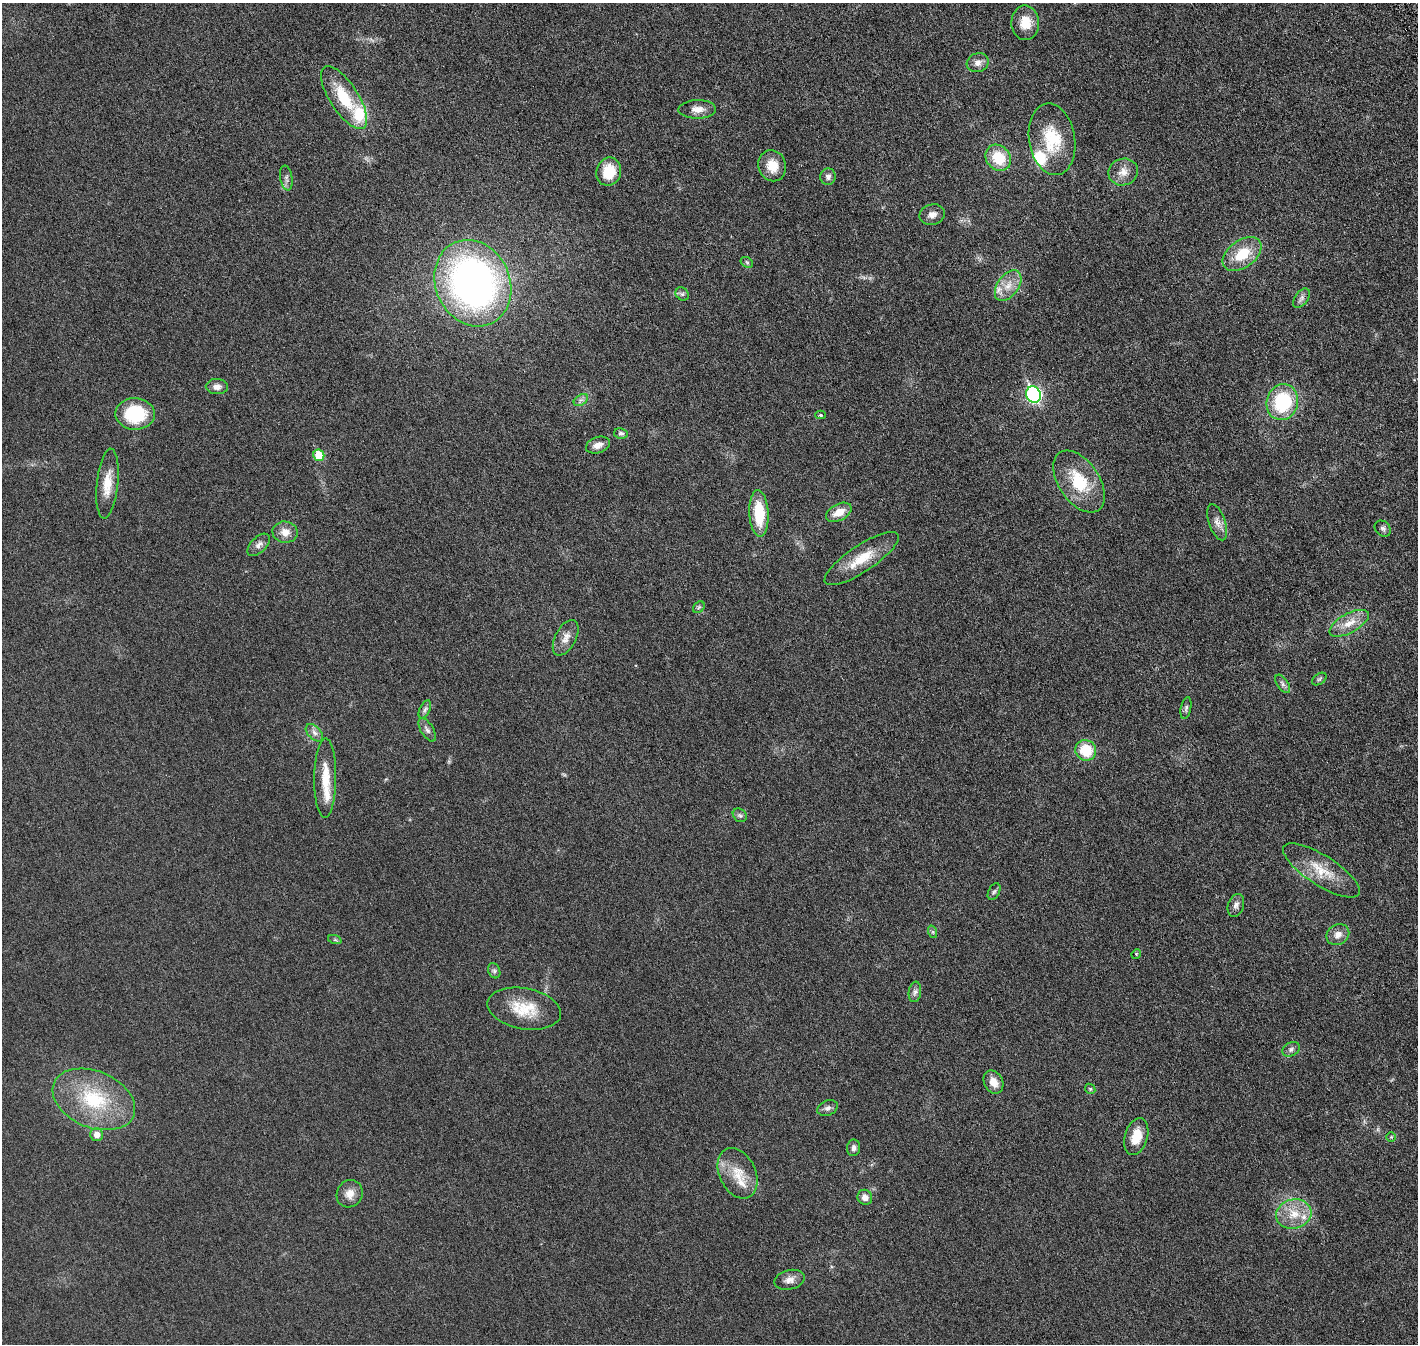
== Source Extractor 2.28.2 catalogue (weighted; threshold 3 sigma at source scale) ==
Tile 10 of 4 x 4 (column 2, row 3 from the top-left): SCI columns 1498-2913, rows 1526-2867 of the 5818 x 5839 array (HDU 1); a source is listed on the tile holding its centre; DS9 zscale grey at full resolution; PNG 1420 x 1346 px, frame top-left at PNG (2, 3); each listed source drawn as its Kron ellipse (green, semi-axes under 4 px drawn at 4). Shown black and unused: <1% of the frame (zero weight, under 3 of 6 exposures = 1% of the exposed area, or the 3 px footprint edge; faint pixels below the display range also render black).
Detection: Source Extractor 2.28.2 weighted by HDU 2 'WHT'; one run over the whole footprint, this tile lists its part. Background 0.0254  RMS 0.0043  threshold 0.0176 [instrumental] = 3 sigma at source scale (4.09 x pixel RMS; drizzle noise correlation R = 1.36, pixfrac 0.8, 0.05/0.05 arcsec/px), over >= 5 px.
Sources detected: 78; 6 inside a brighter listed object's ellipse — not listed separately; the other 72 listed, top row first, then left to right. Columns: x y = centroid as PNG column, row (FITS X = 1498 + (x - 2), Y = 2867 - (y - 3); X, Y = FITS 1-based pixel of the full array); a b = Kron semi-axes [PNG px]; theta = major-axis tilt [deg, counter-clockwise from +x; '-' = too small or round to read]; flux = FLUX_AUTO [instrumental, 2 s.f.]
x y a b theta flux
1025 23 17 14 -88 6.1
978 63 11 9 20 2.3
344 98 36 14 -57 15
697 109 19 9 1 3.4
1052 139 36 23 -81 16
998 158 14 12 -53 11
772 166 16 13 -70 6.4
609 172 14 12 72 9.8
1123 172 15 13 18 3.7
828 177 8 8 - 1.3
286 178 12 6 -81 1.2
932 215 13 10 15 2.4
1242 254 22 13 36 11
747 262 7 4 -31 0.62
473 283 44 37 -65 160
1008 286 17 10 55 4.9
682 294 7 6 - 0.89
1301 298 11 6 54 1.3
217 387 11 7 -1 2.1
1033 395 8 7 - 65
581 400 8 5 33 1
1282 402 18 15 75 24
135 414 19 16 -1 20
820 415 5 4 - 0.57
621 433 7 5 -13 0.93
598 445 12 8 19 2.7
319 455 6 5 - 8.6
1079 482 35 20 -56 16
107 483 35 10 84 7.1
839 512 14 8 28 4.7
759 513 23 9 -87 13
1217 522 19 8 -71 2.6
1383 529 9 7 -43 1.1
285 532 12 10 -4 3.5
259 545 14 7 45 2
862 559 43 13 34 11
699 607 7 5 45 0.65
1349 623 21 9 29 5
566 638 19 10 62 3.4
1319 679 8 5 36 0.65
1283 684 10 5 -54 1.1
1186 708 11 5 78 0.96
425 709 10 5 63 0.98
427 730 13 6 -58 1.4
314 733 10 6 -46 1.6
1086 750 11 10 - 11
325 778 40 11 89 8.7
740 815 8 6 -41 0.82
1321 870 44 15 -33 10
994 892 9 5 62 0.88
1236 905 12 8 71 1.6
933 932 6 4 -72 0.5
1338 935 12 10 32 2.6
335 940 7 4 -18 0.58
1136 954 5 4 - 0.36
494 971 8 6 -69 0.83
915 992 10 6 82 1.3
524 1009 37 20 -10 12
1291 1049 9 6 30 1.2
993 1082 12 9 -62 3.8
1090 1089 5 4 - 0.53
94 1099 43 28 -23 26
828 1108 10 7 23 1.4
97 1135 6 6 - 2.5
1136 1137 19 11 74 6.7
1391 1137 5 4 - 0.4
854 1148 8 6 82 1.2
738 1173 26 18 -64 8.3
350 1194 14 12 63 3.5
865 1197 8 7 - 2.4
1294 1214 18 14 14 7.5
789 1280 15 9 13 2.6